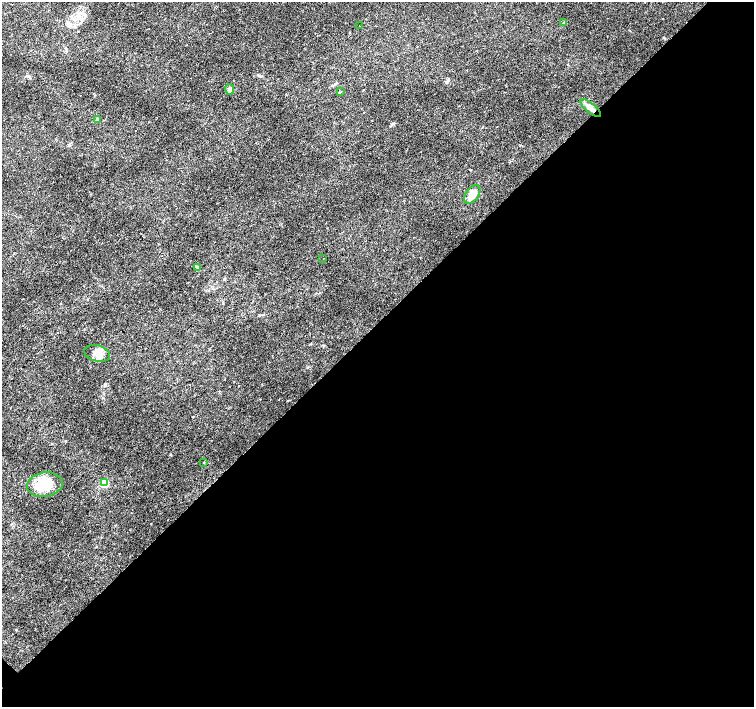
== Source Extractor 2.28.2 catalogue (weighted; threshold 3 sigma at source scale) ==
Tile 12 of 4 x 4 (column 4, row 3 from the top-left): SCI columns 4514-6017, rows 1564-2972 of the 6018 x 6012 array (HDU 1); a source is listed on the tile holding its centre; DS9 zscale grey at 2 x 2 block average (1 PNG px = mean of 2 x 2 image px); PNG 756 x 709 px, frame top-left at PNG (2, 2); each listed source drawn as its Kron ellipse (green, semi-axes under 4 px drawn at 4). Shown black and unused: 54% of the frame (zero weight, under 3 of 4 exposures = <1% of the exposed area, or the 3 px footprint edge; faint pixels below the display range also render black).
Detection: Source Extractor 2.28.2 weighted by HDU 2 'WHT'; one run over the whole footprint, this tile lists its part. Background 0.0142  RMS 0.0028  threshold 0.0128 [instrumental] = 3 sigma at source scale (4.5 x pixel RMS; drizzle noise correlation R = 1.50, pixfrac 1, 0.0396/0.0396 arcsec/px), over >= 5 px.
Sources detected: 20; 7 cosmic-ray / hot-pixel residue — neither listed nor drawn; the other 13 listed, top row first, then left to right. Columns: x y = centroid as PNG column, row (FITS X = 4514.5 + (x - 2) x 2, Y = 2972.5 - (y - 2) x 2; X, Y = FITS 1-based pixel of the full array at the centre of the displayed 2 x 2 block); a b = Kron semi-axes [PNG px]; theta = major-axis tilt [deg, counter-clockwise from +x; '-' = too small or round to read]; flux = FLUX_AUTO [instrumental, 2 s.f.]
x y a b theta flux
564 23 3 3 - 0.6
360 26 2 2 - 0.56
230 89 5 4 - 2.3
340 92 3 2 - 0.36
591 108 13 5 -40 4.6
97 119 4 3 - 0.98
472 194 10 6 54 8.4
323 258 2 2 - 0.24
198 268 3 2 - 0.51
97 353 13 8 -16 6.6
203 463 2 2 - 0.39
104 483 3 3 - 25
45 485 18 12 9 19
Overlapping masked pixels (flux is a lower limit): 1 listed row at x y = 591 108
Diffuse or blended objects may show on this block-average render without a row.